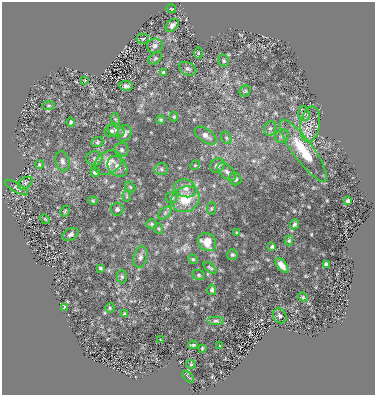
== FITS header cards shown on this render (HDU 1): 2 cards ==
NAXIS1  =                  373 / size of the n'th axis
NAXIS2  =                  393 / size of the n'th axis

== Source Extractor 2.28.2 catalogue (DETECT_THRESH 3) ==
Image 373 x 393 px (HDU 1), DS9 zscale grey, 1 PNG px = 1 image px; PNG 377 x 397 px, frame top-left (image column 1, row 393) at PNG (2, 2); each listed source drawn as its Kron ellipse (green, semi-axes under 4 px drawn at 4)
Background 1.17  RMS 0.66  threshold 1.98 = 3 sigma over >= 5 px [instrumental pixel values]
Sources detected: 84; all 84 listed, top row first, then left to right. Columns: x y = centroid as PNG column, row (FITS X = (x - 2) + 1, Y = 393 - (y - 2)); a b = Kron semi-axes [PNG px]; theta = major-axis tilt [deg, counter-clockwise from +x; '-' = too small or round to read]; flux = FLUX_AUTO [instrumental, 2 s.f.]
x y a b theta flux
171 9 5 3 - 42
172 25 7 5 45 150
143 39 6 5 - 62
155 46 8 7 - 170
198 53 5 3 - 52
155 58 7 5 38 73
224 61 6 5 - 71
188 69 9 6 -25 120
163 72 4 3 - 52
85 80 4 3 - 42
126 86 7 4 -6 120
245 91 6 5 - 70
48 105 6 3 0 49
304 113 7 5 -88 110
174 117 5 4 - 51
115 119 6 4 -70 57
161 120 4 4 - 54
71 122 4 3 - 66
310 124 18 9 81 420
270 128 7 6 - 100
116 130 8 6 -25 150
111 131 7 6 - 120
124 133 8 7 - 260
206 136 12 6 -35 250
282 136 7 6 - 110
226 138 6 4 -62 74
97 142 6 5 - 70
122 150 7 7 - 120
303 151 37 10 -54 1400
94 158 8 7 - 130
62 161 10 6 -77 160
108 163 15 11 31 560
39 164 4 3 - 44
195 165 5 4 - 51
117 166 11 8 -51 320
217 166 8 6 45 180
161 169 7 6 - 100
95 172 5 4 - 120
227 172 11 6 -43 170
235 179 6 6 - 120
25 183 8 5 35 84
130 187 6 4 -44 45
16 188 13 4 -30 110
185 188 11 8 -19 290
127 196 6 4 -89 56
172 198 6 6 - 76
185 199 15 12 24 1100
93 201 4 4 - 45
348 201 4 3 - 98
211 208 6 4 83 56
117 209 6 6 - 130
65 211 6 3 64 56
165 213 8 5 46 92
45 219 5 4 - 44
152 224 5 4 - 63
294 224 5 4 - 72
159 229 5 3 - 47
237 232 4 2 - 34
70 234 8 5 29 120
289 241 5 4 - 57
207 242 9 8 - 760
272 247 3 3 - 59
232 255 5 5 - 67
140 257 11 6 77 160
193 259 5 4 - 53
326 264 4 4 - 99
282 265 9 4 -51 240
100 268 3 3 - 56
210 268 7 3 -39 69
199 275 6 5 - 68
122 277 7 5 -89 77
212 290 5 4 - 82
303 297 5 4 - 53
64 307 4 3 - 59
110 308 5 4 - 52
124 314 4 3 - 52
280 316 8 6 -54 100
216 321 8 4 0 99
161 340 3 2 - 36
193 345 4 2 - 60
220 346 3 2 - 34
202 348 3 2 - 37
191 364 5 4 - 48
188 377 7 2 -45 36